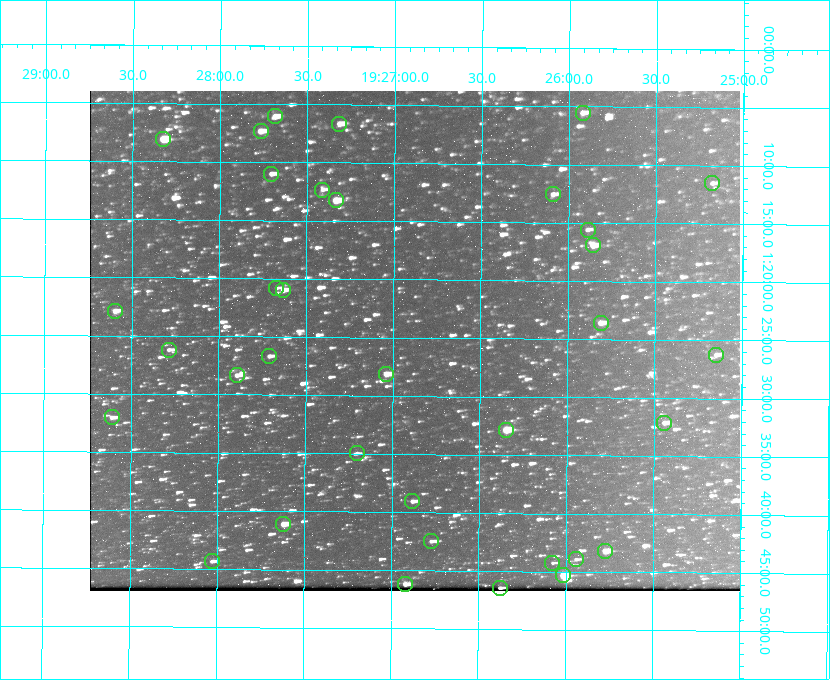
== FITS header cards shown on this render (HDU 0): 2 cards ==
NAXIS1  =                  650 / Width of table row in bytes
NAXIS2  =                  500 / Number of rows in table

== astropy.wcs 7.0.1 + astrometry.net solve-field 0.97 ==
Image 650 x 500 px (HDU 0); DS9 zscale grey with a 90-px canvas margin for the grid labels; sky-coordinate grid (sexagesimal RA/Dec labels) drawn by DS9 from the SOLVED WCS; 35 Tycho-2 reference stars matched to detected sources circled (green)
Header WCS: none
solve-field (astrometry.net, Tycho-2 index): SOLVED blind (the file carries no WCS)
Solved WCS: RA---TAN-SIP/DEC--TAN-SIP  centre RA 19:26:53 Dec +01:25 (291.72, +1.42 deg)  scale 5.16 arcsec/px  FOV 55.9' x 43.0'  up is +180 deg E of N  parity flipped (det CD > 0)
(file carries no celestial WCS; the grid is the blind solution)
Tycho-2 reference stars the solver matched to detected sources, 35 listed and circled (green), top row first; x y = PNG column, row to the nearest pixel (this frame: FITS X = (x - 90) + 1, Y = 500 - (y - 91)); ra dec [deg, ICRS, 3 dp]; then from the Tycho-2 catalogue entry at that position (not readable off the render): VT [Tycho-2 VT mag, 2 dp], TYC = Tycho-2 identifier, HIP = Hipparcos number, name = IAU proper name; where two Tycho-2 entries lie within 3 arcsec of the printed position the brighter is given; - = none
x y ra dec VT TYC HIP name
583 113 291.480 +1.092 11.69 465-523-1 - -
275 116 291.921 +1.101 10.89 465-1942-1 - -
339 124 291.829 +1.111 10.78 465-2030-1 - -
261 131 291.942 +1.122 10.76 465-1161-1 - -
163 139 292.081 +1.135 10.24 465-979-1 - -
271 174 291.926 +1.184 11.49 465-1994-1 - -
712 183 291.294 +1.191 12.55 465-657-1 - -
322 190 291.853 +1.206 11.17 465-1444-1 - -
553 194 291.522 +1.209 11.81 465-867-1 - -
336 200 291.833 +1.221 9.77 465-1968-1 - -
588 230 291.472 +1.260 11.72 465-772-1 - -
593 245 291.465 +1.282 11.06 465-140-1 - -
276 288 291.918 +1.346 12.72 465-661-1 - -
283 290 291.908 +1.350 10.94 465-1840-1 - -
115 311 292.148 +1.381 10.77 465-611-1 - -
601 323 291.453 +1.393 11.17 465-261-1 - -
169 350 292.071 +1.436 12.12 465-1311-1 - -
716 355 291.287 +1.437 11.86 465-1616-1 - -
269 356 291.927 +1.444 11.17 465-873-1 - -
386 374 291.759 +1.468 10.00 465-530-1 - -
237 375 291.973 +1.472 10.69 465-577-1 - -
112 417 292.152 +1.534 10.91 465-857-1 - -
664 423 291.360 +1.535 11.71 465-397-1 - -
506 430 291.587 +1.547 9.51 465-596-1 - -
357 453 291.801 +1.583 12.28 465-1290-1 - -
412 501 291.720 +1.651 11.47 465-675-1 - -
283 524 291.905 +1.685 9.70 465-808-1 - -
431 541 291.693 +1.708 12.07 465-703-1 - -
605 551 291.444 +1.720 9.41 465-672-1 - -
576 559 291.485 +1.732 11.91 465-185-1 - -
212 561 292.007 +1.739 11.52 465-518-1 - -
552 563 291.519 +1.738 12.28 465-673-1 - -
563 575 291.503 +1.755 8.74 465-340-1 - -
405 584 291.730 +1.770 10.18 465-55-1 - -
500 588 291.594 +1.774 10.67 465-180-1 - -